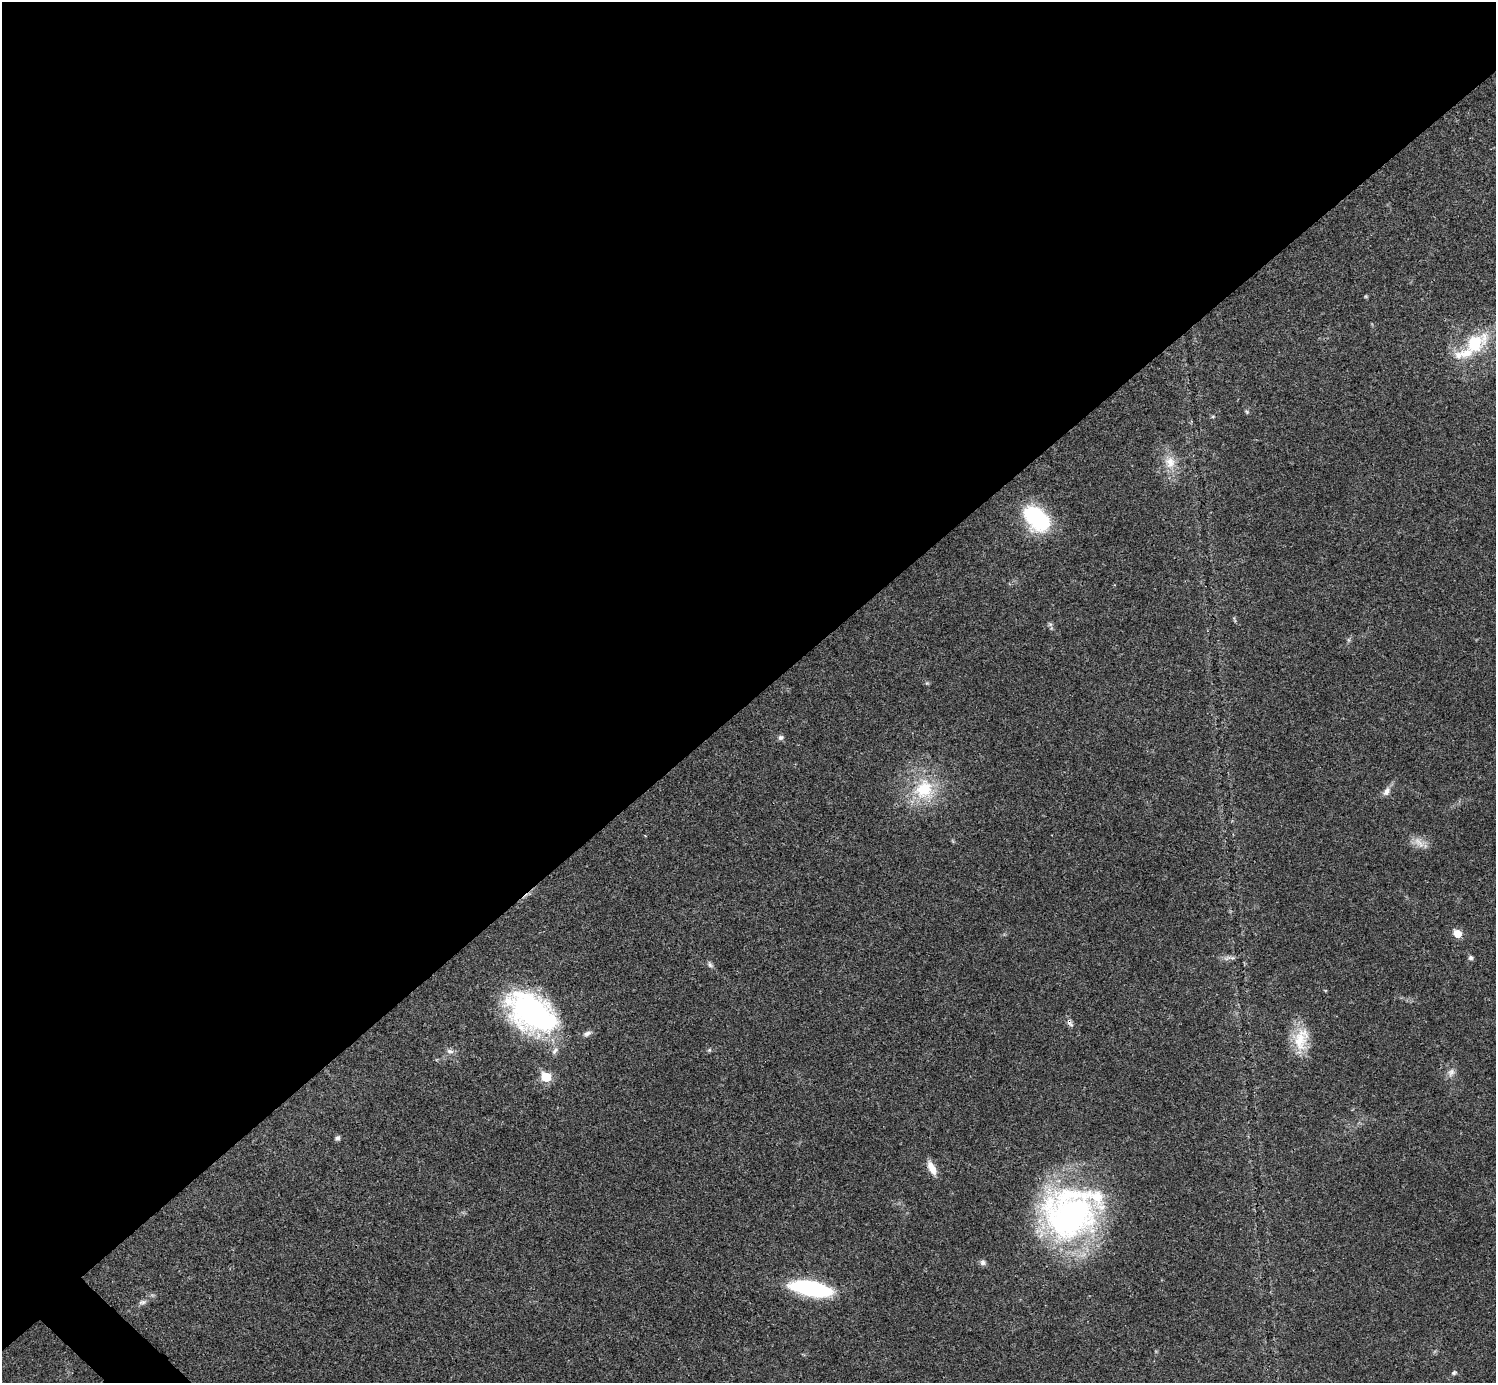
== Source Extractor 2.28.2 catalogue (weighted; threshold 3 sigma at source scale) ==
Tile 2 of 4 x 4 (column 2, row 1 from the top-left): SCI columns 1495-2988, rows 4303-5683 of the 5984 x 5984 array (HDU 1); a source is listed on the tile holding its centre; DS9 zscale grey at full resolution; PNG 1498 x 1385 px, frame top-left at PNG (2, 2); no overlay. Shown black and unused: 51% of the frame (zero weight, under 3 of 4 exposures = <1% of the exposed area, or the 3 px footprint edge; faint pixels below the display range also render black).
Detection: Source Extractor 2.28.2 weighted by HDU 2 'WHT'; one run over the whole footprint, this tile lists its part. Background 0.021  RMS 0.0022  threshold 0.00997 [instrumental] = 3 sigma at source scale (4.5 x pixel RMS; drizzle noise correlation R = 1.50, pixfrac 1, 0.05/0.05 arcsec/px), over >= 5 px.
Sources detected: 37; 4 inside a brighter listed object's ellipse — not listed separately; the other 33 listed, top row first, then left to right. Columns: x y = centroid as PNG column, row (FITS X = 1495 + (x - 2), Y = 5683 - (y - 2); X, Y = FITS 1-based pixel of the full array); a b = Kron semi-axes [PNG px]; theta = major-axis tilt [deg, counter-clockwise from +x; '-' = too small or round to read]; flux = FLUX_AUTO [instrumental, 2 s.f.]
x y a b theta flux
1366 296 5 4 - 0.26
1475 343 37 23 32 13
1247 412 6 5 - 0.34
1213 416 6 3 19 0.27
1170 462 19 15 -70 4.1
1037 519 29 19 -46 22
1234 619 9 3 -69 0.29
1050 624 7 5 -43 0.46
1349 640 7 4 -90 0.41
927 683 6 5 - 0.34
781 737 7 7 - 0.66
924 790 31 30 - 13
1386 791 13 8 55 1.3
1419 842 20 11 -30 2.5
1457 933 8 7 - 3.1
1227 958 13 5 20 0.99
1471 958 6 6 - 0.54
710 965 9 6 -43 0.67
532 1012 51 32 -34 58
1070 1023 12 6 -55 0.84
587 1034 12 7 24 0.93
1301 1039 35 19 81 7
709 1050 6 5 - 0.36
450 1051 10 7 -10 0.93
1451 1072 13 10 51 1.4
546 1077 8 7 - 6.6
337 1138 5 5 - 0.75
932 1168 19 8 -63 2.5
1069 1217 74 54 23 71
983 1262 8 7 - 0.74
811 1288 33 11 -10 37
142 1302 11 7 16 0.82
1454 1373 7 5 29 0.47
Overlapping masked pixels (flux is a lower limit): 1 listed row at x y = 1070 1023